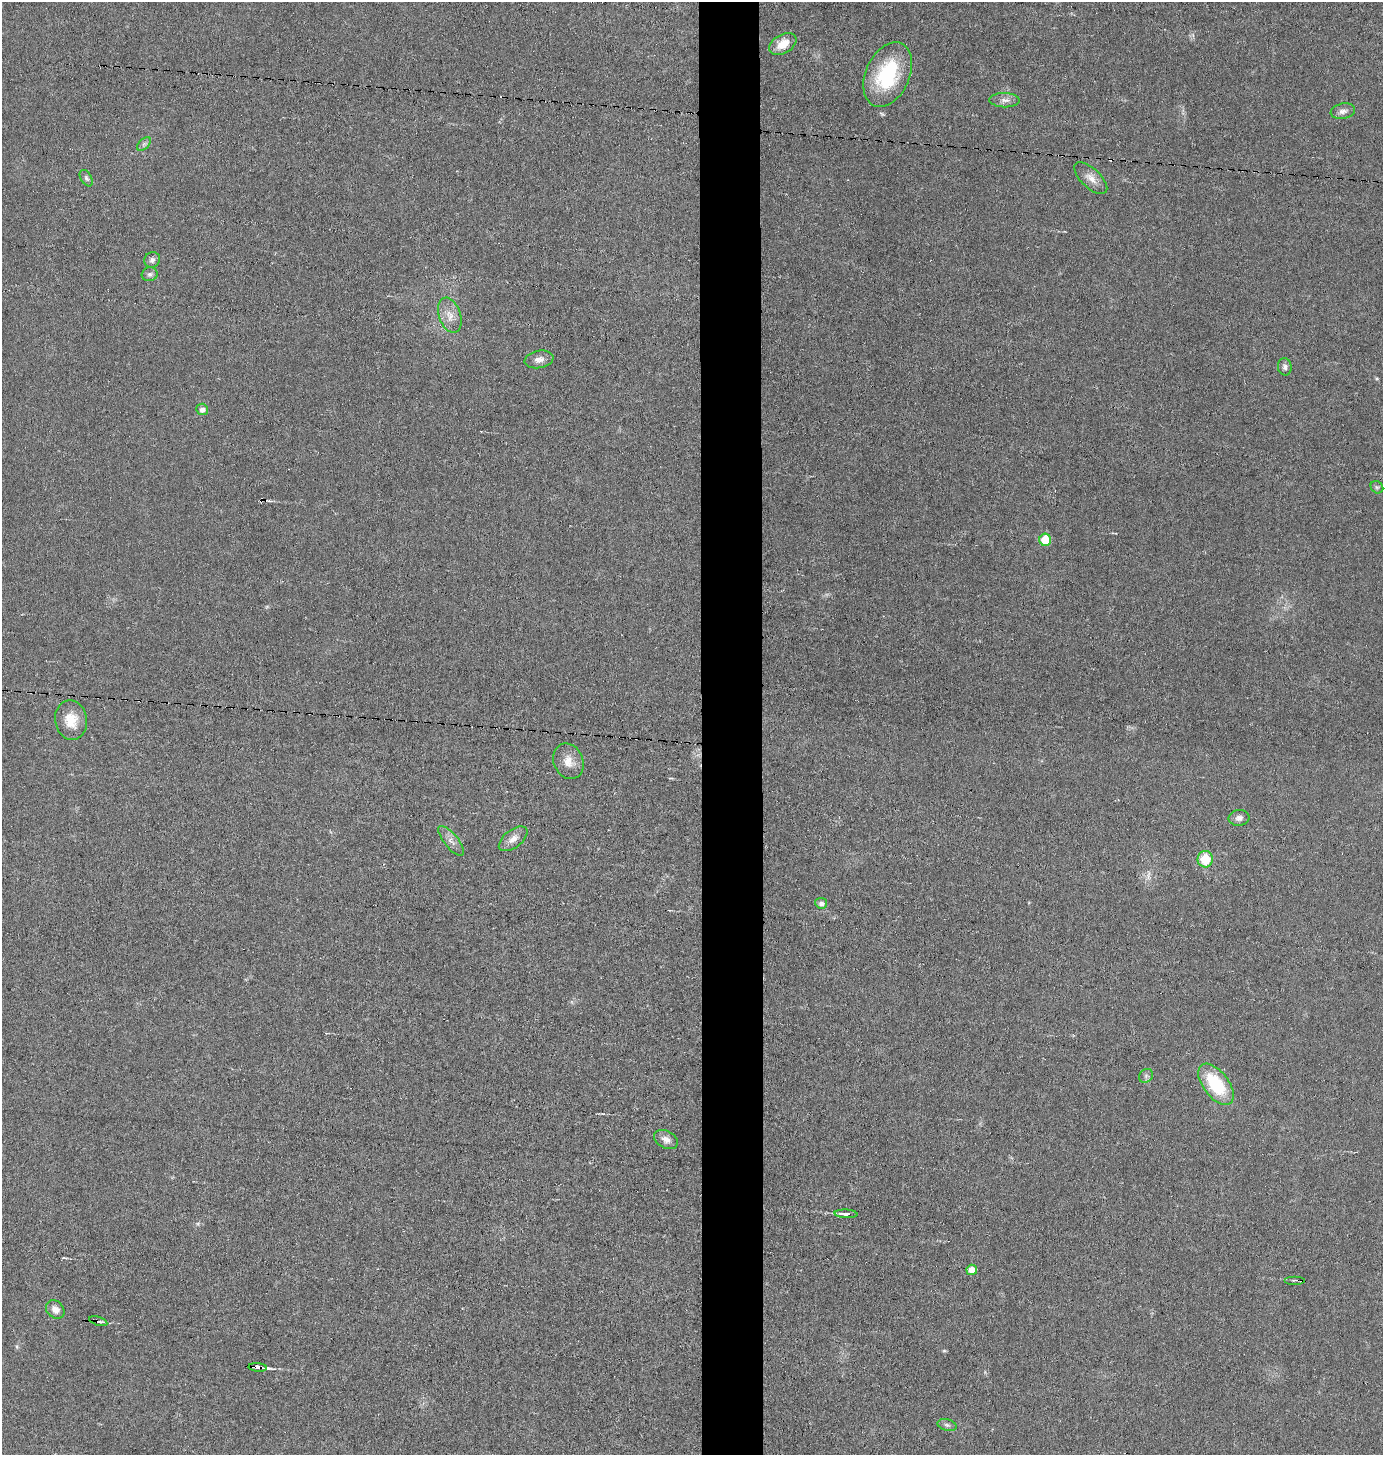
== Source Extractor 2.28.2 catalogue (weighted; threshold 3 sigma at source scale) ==
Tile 5 of 3 x 3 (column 2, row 2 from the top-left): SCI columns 1479-2859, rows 1454-2906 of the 4383 x 4359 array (HDU 1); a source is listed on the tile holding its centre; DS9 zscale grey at full resolution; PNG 1385 x 1457 px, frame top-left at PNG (2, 2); each listed source drawn as its Kron ellipse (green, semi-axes under 4 px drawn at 4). Shown black and unused: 4% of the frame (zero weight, under 3 of 6 exposures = <1% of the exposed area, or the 3 px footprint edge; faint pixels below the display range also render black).
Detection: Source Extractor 2.28.2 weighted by HDU 2 'WHT'; one run over the whole footprint, this tile lists its part. Background 0.0233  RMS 0.004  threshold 0.0163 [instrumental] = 3 sigma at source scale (4.09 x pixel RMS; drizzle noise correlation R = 1.36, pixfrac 0.8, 0.05/0.05 arcsec/px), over >= 5 px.
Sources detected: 34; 2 cosmic-ray / hot-pixel residue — neither listed nor drawn; the other 32 listed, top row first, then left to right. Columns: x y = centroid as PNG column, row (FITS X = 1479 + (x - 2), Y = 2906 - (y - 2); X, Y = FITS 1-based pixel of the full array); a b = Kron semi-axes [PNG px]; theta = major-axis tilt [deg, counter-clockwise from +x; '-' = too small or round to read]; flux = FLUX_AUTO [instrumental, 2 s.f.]
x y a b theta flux
783 44 15 9 31 5.7
888 74 34 22 66 27
1005 100 15 7 -1 2.1
1343 111 12 7 12 1.9
144 144 8 5 45 1
86 178 9 5 -60 0.96
1091 178 21 9 -44 3.3
152 260 8 7 - 1.4
150 274 8 7 - 1.1
450 315 18 11 -71 4.3
539 359 14 8 11 2.5
1285 367 8 7 - 1.3
202 409 6 5 - 1.7
1377 487 7 5 -42 0.71
1045 540 6 6 - 8.9
71 720 20 16 -81 6.8
568 761 18 14 -66 4.6
1239 818 10 8 4 1.8
513 839 17 9 38 2.9
451 841 18 7 -51 2.4
1205 859 8 7 - 9.6
821 903 6 5 - 1.5
1146 1076 7 6 - 0.94
1216 1084 24 12 -53 20
666 1140 12 8 -28 2.4
846 1214 11 3 -3 2.3
972 1270 5 5 - 3.8
1295 1280 10 2 0 0.6
55 1309 10 8 -45 2.6
98 1321 9 4 -17 1.1
258 1367 9 3 -5 20
947 1425 10 5 -15 1
Overlapping masked pixels (flux is a lower limit): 2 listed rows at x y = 98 1321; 258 1367